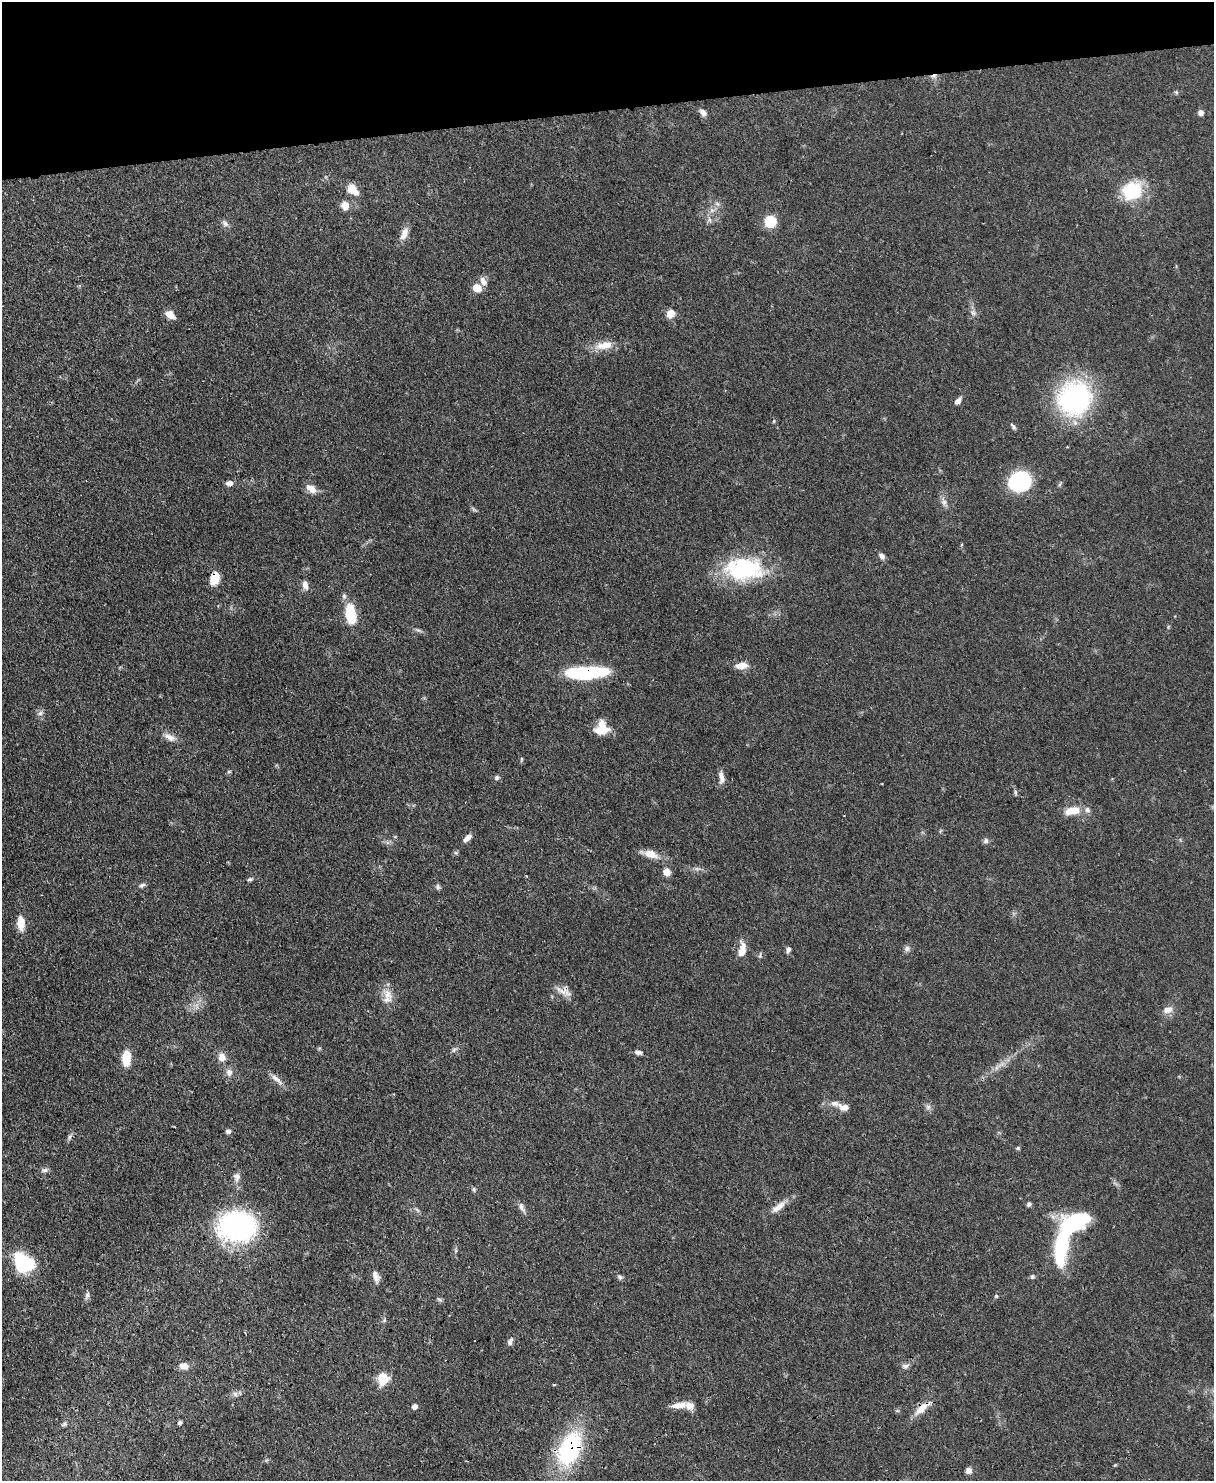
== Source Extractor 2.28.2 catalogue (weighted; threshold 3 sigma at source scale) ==
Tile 3 of 4 x 3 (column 3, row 1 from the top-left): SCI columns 2499-3710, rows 3173-4651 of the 4993 x 4978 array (HDU 1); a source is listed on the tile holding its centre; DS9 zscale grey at full resolution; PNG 1216 x 1483 px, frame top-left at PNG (2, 2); no overlay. Shown black and unused: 7% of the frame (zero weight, under 3 of 4 exposures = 9% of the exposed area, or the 3 px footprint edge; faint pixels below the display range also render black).
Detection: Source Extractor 2.28.2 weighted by HDU 2 'WHT'; one run over the whole footprint, this tile lists its part. Background 0.0552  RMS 0.0038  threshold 0.0172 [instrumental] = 3 sigma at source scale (4.5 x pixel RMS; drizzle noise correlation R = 1.50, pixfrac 1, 0.05/0.05 arcsec/px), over >= 5 px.
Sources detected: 113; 2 too faint to see at this stretch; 4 inside a brighter object's white glare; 2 cosmic-ray / hot-pixel residue — not listed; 4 inside a brighter listed object's ellipse — not listed separately; the other 101 listed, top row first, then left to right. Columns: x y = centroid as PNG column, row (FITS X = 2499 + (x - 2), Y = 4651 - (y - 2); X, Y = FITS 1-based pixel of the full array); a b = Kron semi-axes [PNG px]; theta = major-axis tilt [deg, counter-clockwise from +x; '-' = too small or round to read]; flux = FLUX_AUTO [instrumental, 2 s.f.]
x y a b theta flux
1176 92 6 4 -45 0.55
703 112 9 6 -43 1.9
1201 113 7 6 - 1.6
353 190 16 10 -42 4.7
1132 190 26 21 31 19
717 204 7 6 - 1.1
345 205 7 6 - 5
712 210 8 6 7 1.5
709 220 7 5 -36 0.97
770 221 10 9 - 13
225 224 9 7 -40 1.4
404 233 19 9 67 3.2
483 282 12 8 -62 2.4
477 288 9 7 -43 5
973 313 9 7 -54 1.4
671 314 7 7 - 4.8
170 315 10 7 -35 3.6
604 345 27 11 11 5.9
1074 398 25 23 64 86
958 401 10 6 47 1.8
774 421 5 4 - 0.44
1013 426 10 5 -52 0.94
1019 481 19 17 22 37
229 483 7 6 - 1.9
1060 484 6 4 70 0.56
311 488 13 8 -37 3.9
944 502 10 7 -54 1.7
882 556 9 6 -48 1.4
744 569 49 27 -2 37
215 578 13 8 73 6.4
305 585 11 6 -77 2.4
351 614 21 10 -81 13
1168 627 6 3 72 0.41
418 630 9 4 -35 0.89
741 665 16 8 3 3.7
586 673 42 12 6 32
40 713 7 6 - 1.1
602 730 22 10 4 5.4
169 737 18 8 -28 2.9
521 759 7 3 82 0.49
721 777 15 6 -81 2.5
497 778 7 5 46 0.85
1015 792 8 4 -89 0.69
1072 811 20 10 12 6.2
467 838 13 6 42 1.9
986 841 8 6 36 0.97
650 854 22 9 -15 5.2
667 872 8 7 - 3.3
250 879 8 4 13 0.75
142 885 9 5 23 0.96
438 887 7 6 - 0.9
21 923 13 7 -86 6.2
788 949 7 5 80 1.2
907 949 9 7 3 1.3
742 950 17 8 84 5.4
760 955 9 4 -89 0.72
564 991 23 10 -21 3.4
388 994 16 12 -59 4.4
1168 1010 14 9 17 2.9
454 1050 7 5 58 0.85
639 1052 11 6 -8 1.4
222 1057 10 9 - 3.1
126 1058 19 10 86 5.9
1001 1064 13 5 33 2.4
229 1072 10 8 -89 2.2
276 1079 21 6 -41 2.5
844 1107 15 8 -14 2.7
928 1107 7 7 - 1.2
228 1131 6 6 - 1.2
69 1137 8 5 71 0.93
1018 1148 5 4 - 0.56
45 1170 11 5 9 1.1
237 1177 14 9 -89 2.4
474 1189 6 5 - 0.67
1029 1204 6 5 - 0.94
778 1207 24 8 37 4.1
522 1208 16 6 -67 1.7
417 1210 9 3 -45 0.68
237 1226 26 21 1 100
1061 1247 46 13 83 33
24 1264 21 20 - 19
1032 1276 6 5 - 0.81
375 1277 12 9 -58 2.4
620 1277 7 6 - 0.9
87 1295 11 5 74 1.2
996 1296 5 5 - 0.49
439 1299 8 5 -28 0.76
384 1320 6 4 89 0.62
510 1341 10 6 66 1.4
184 1366 13 9 -17 2.6
905 1366 10 7 5 1.4
383 1379 12 10 86 9.3
235 1394 6 6 - 1.2
679 1405 20 8 9 4.2
414 1406 5 5 - 2
922 1408 25 9 40 5.3
180 1423 5 4 - 0.85
64 1424 8 5 36 0.82
569 1448 37 22 66 47
1115 1465 5 4 - 0.34
969 1470 8 7 - 1.5
Overlapping masked pixels (flux is a lower limit): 5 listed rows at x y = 215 578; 586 673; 564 991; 922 1408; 569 1448